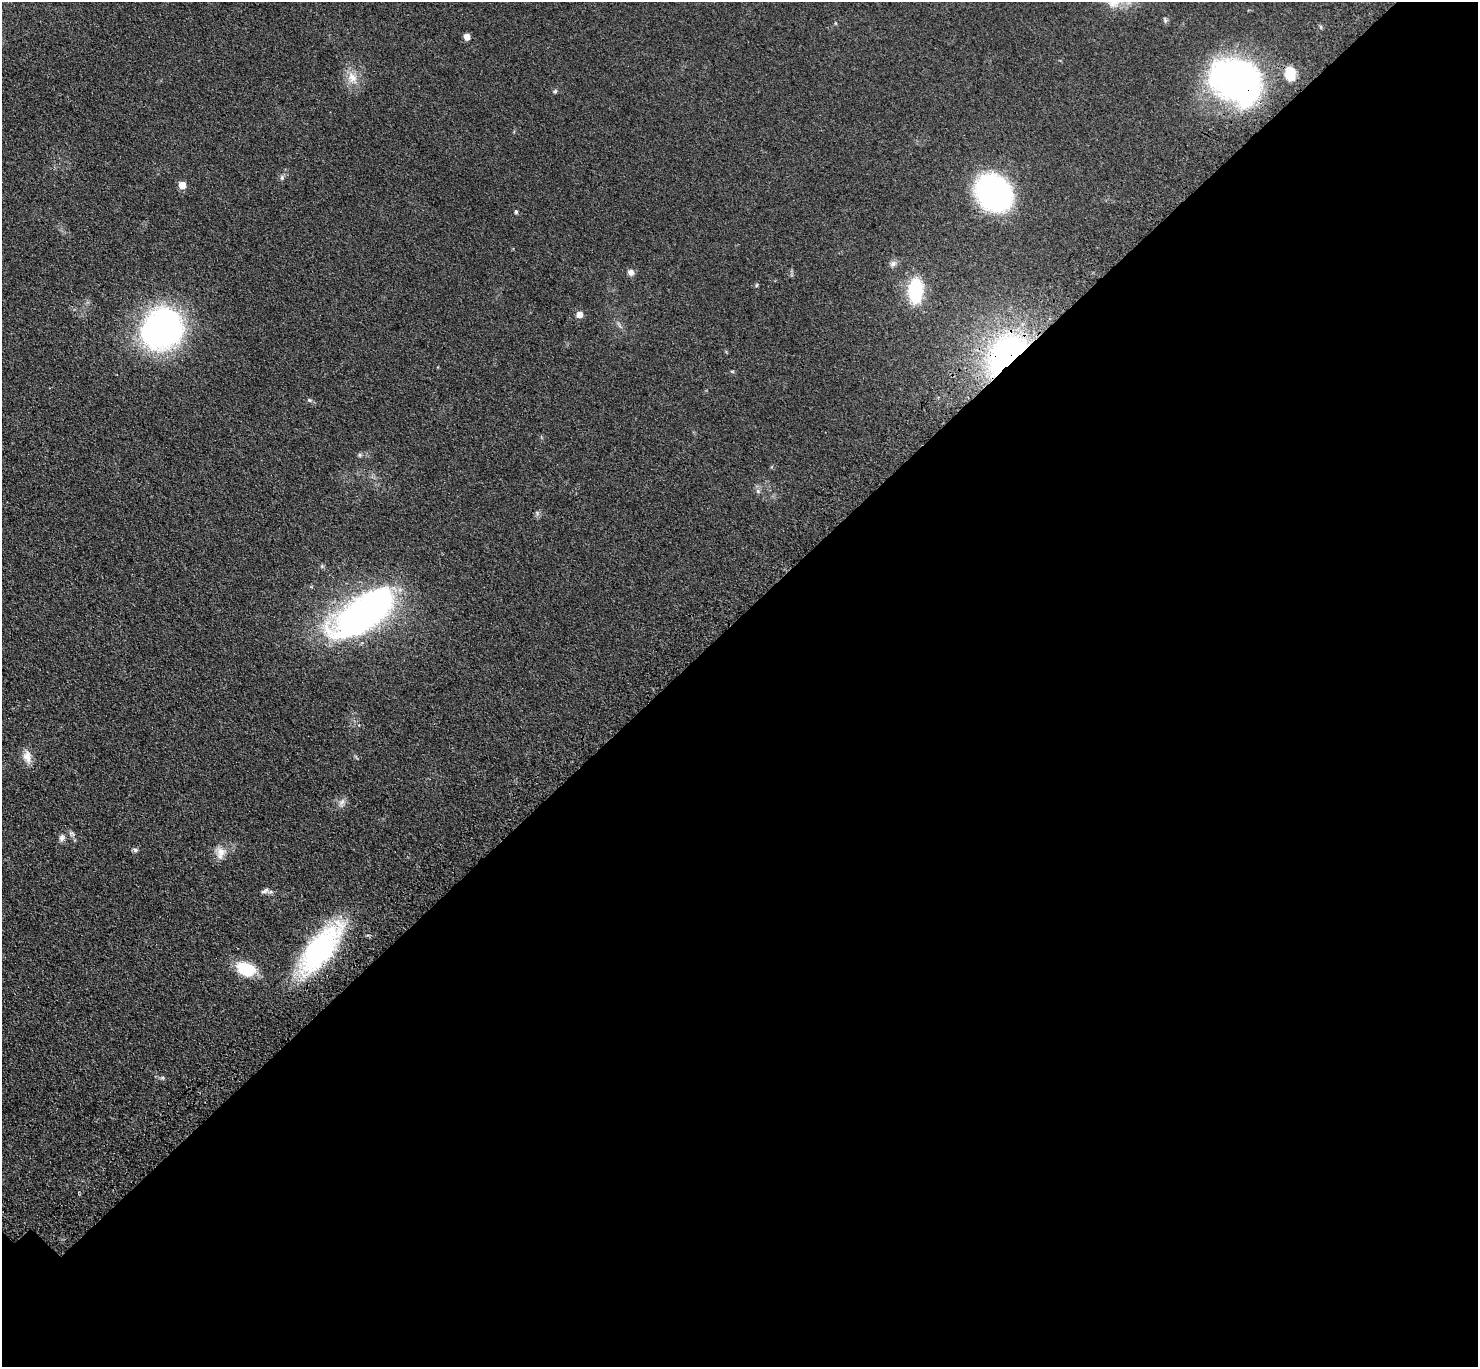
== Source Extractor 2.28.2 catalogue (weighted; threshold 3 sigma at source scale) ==
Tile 12 of 4 x 4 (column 4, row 3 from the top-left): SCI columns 4539-6014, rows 1627-2991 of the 6123 x 6123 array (HDU 1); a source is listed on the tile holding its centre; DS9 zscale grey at full resolution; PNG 1480 x 1369 px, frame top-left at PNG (2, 2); no overlay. Shown black and unused: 55% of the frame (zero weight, under 3 of 4 exposures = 8% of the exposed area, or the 3 px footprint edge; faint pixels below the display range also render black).
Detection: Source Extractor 2.28.2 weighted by HDU 2 'WHT'; one run over the whole footprint, this tile lists its part. Background 0.122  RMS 0.0078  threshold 0.0352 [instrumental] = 3 sigma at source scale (4.5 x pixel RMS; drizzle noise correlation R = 1.50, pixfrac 1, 0.05/0.05 arcsec/px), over >= 5 px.
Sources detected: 31; all 31 listed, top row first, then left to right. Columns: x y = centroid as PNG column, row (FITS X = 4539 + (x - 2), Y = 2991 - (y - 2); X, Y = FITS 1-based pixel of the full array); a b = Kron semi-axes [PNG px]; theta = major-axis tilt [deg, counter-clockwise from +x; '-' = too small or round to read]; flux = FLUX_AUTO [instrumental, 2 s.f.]
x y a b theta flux
467 37 5 5 - 7.1
1290 73 14 11 -79 15
352 77 17 12 -63 10
1235 81 52 39 -27 240
555 91 5 5 - 1.3
282 178 7 5 89 1.7
182 185 5 5 - 15
994 193 23 18 -47 340
516 212 5 4 - 1.4
893 264 8 7 - 2.6
631 272 8 7 - 3.3
756 285 6 4 87 0.94
915 291 25 14 89 38
579 314 5 5 - 10
162 329 44 39 37 190
1007 354 56 33 46 190
732 371 6 3 -18 0.78
309 400 5 5 - 1.1
360 455 6 5 - 1.2
758 491 7 4 -72 1.5
322 566 5 5 - 1.1
364 613 63 27 34 330
27 757 18 10 -78 7.6
342 802 13 6 60 3.5
62 837 10 7 78 3
135 850 7 5 -13 1.8
221 853 18 12 77 8.2
265 891 11 6 26 2.5
320 949 46 19 51 170
246 969 20 13 -20 29
163 1078 6 5 - 1.4
Overlapping masked pixels (flux is a lower limit): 4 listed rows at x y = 1235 81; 1007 354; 364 613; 320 949